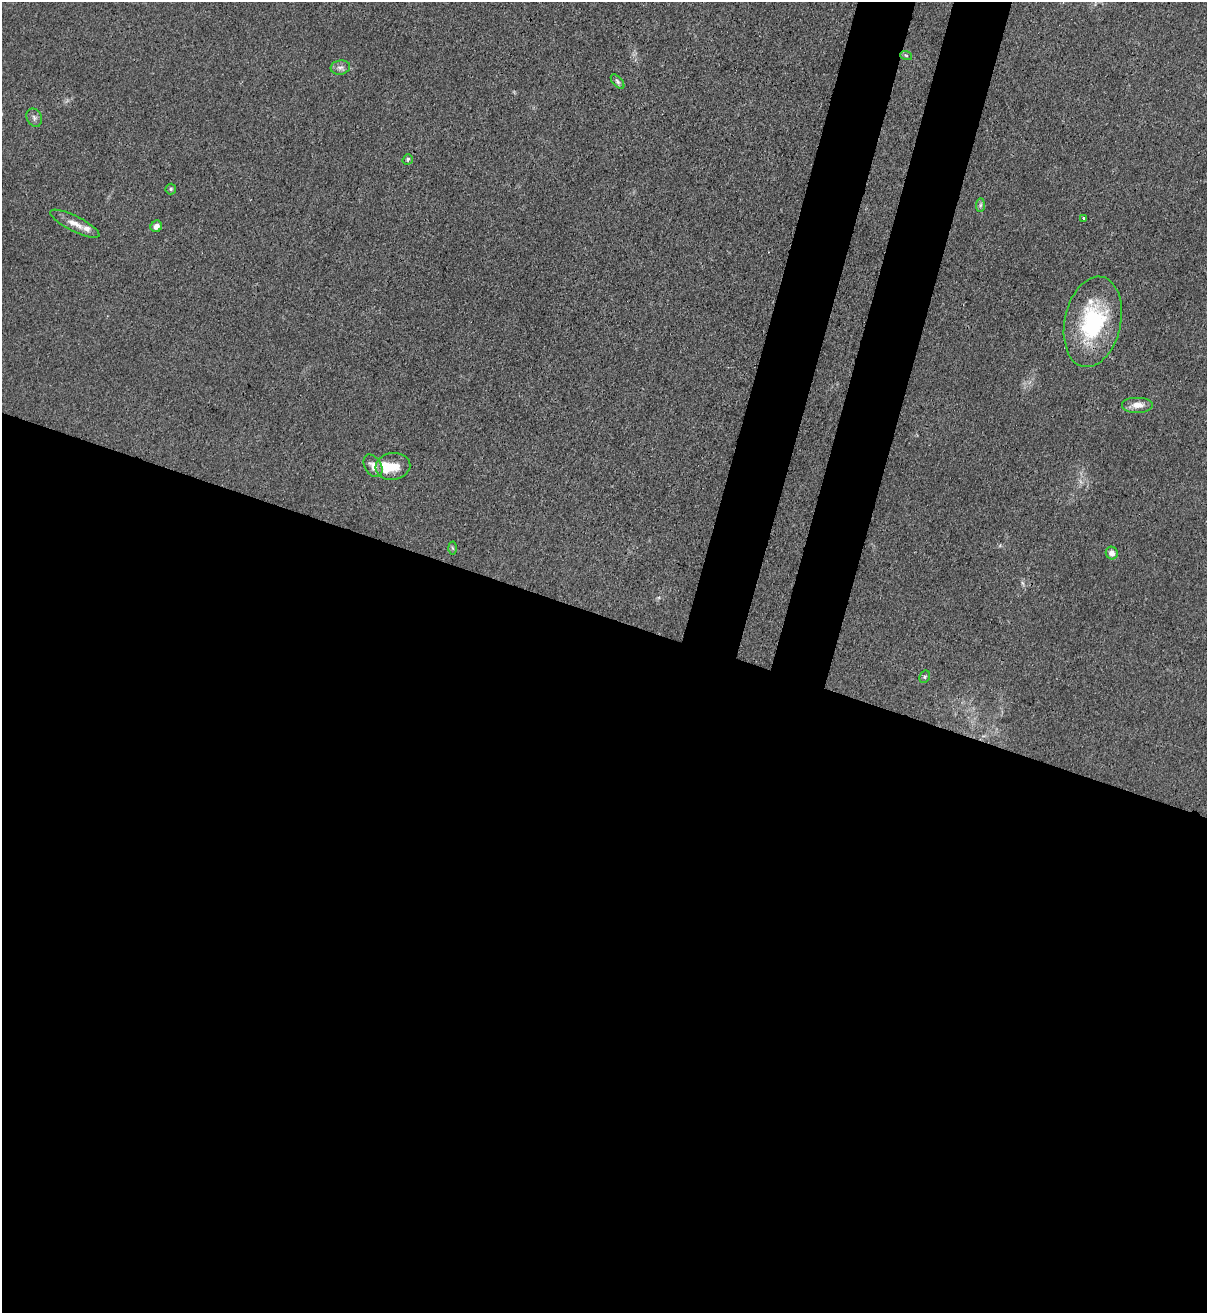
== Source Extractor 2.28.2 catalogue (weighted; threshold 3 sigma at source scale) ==
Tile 14 of 4 x 4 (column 2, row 4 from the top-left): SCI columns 1427-2631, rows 29-1339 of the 5386 x 5316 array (HDU 1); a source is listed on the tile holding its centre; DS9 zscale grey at full resolution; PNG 1209 x 1315 px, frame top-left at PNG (2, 2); each listed source drawn as its Kron ellipse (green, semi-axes under 4 px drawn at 4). Shown black and unused: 58% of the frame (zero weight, under 3 of 4 exposures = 7% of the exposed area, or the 3 px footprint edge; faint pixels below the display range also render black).
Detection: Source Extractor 2.28.2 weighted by HDU 2 'WHT'; one run over the whole footprint, this tile lists its part. Background 0.0298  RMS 0.003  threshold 0.0134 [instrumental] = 3 sigma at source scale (4.5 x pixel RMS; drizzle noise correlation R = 1.50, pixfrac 1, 0.05/0.05 arcsec/px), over >= 5 px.
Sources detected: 19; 1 inside a brighter object's white glare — neither listed nor drawn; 1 inside a brighter listed object's ellipse — not listed separately; the other 17 listed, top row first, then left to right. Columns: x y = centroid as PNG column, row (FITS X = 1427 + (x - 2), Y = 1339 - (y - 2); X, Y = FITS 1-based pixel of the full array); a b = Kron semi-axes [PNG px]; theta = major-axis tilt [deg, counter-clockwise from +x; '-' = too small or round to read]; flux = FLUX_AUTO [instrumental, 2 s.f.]
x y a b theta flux
906 55 6 3 -19 0.42
340 67 10 7 9 1.3
617 82 9 4 -49 0.71
34 118 9 7 -66 1.1
408 159 5 5 - 0.53
171 189 5 5 - 0.48
980 205 7 4 88 0.69
1084 218 3 2 - 0.54
75 224 27 7 -27 3.2
156 226 6 5 - 1.5
1093 322 46 28 78 30
1138 405 16 8 0 2.7
373 466 12 8 -58 2.1
393 466 17 13 9 5.1
452 548 6 4 -87 0.48
1112 553 6 6 - 1.7
925 677 6 5 - 0.53